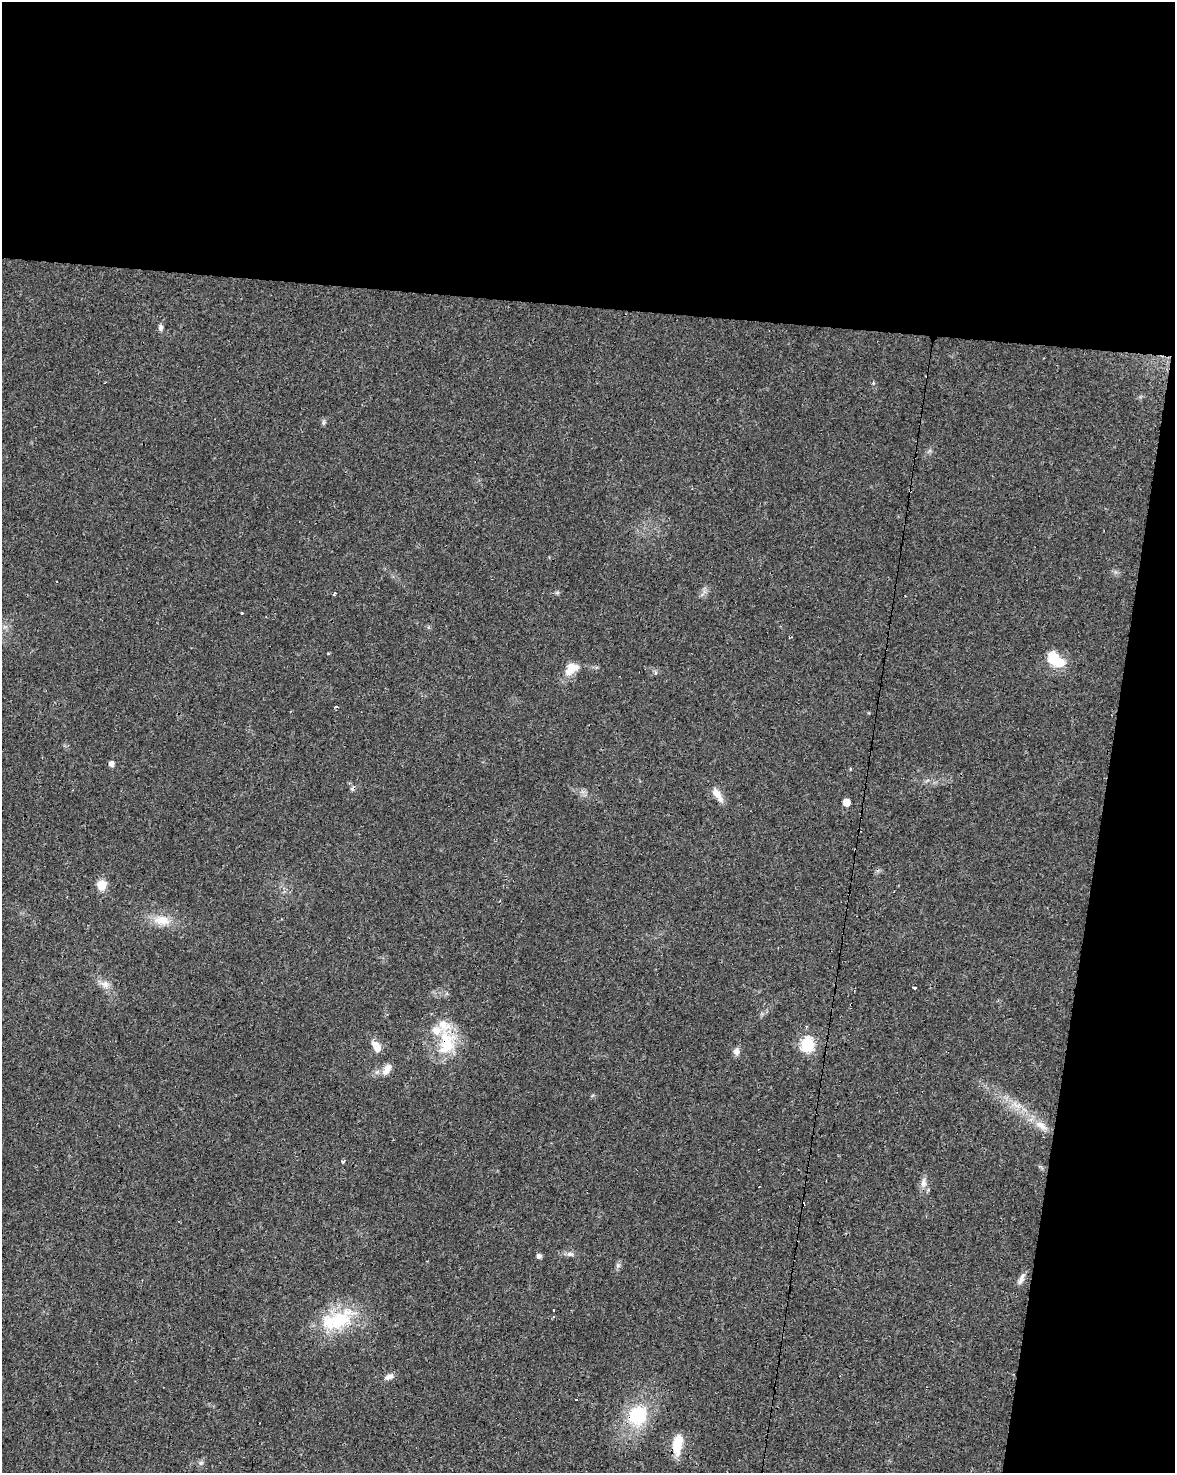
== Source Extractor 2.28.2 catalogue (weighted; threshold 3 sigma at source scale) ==
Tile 4 of 4 x 3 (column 4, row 1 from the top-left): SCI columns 3524-4696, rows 3225-4695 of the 4696 x 4918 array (HDU 1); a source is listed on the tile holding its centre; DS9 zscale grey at full resolution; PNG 1177 x 1475 px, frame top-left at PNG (2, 2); no overlay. Shown black and unused: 27% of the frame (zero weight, under 3 of 4 exposures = <1% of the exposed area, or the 3 px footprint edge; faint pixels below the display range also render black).
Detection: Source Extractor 2.28.2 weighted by HDU 2 'WHT'; one run over the whole footprint, this tile lists its part. Background 0.0248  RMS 0.0034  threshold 0.0151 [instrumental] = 3 sigma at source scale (4.5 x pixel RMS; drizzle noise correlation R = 1.50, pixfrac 1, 0.0396/0.0396 arcsec/px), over >= 5 px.
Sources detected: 47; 8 cosmic-ray / hot-pixel residue — not listed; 3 inside a brighter listed object's ellipse — not listed separately; the other 36 listed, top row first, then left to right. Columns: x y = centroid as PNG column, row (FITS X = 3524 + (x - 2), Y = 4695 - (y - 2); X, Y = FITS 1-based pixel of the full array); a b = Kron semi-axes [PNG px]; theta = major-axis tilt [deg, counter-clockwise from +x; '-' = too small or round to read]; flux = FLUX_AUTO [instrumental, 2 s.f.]
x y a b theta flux
161 328 9 6 90 1
323 422 7 4 89 0.62
334 593 3 3 - 1.1
242 614 3 3 - 1.6
328 653 4 3 - 0.26
1055 659 19 11 -41 11
570 669 18 11 68 4.8
111 764 5 5 - 1.8
850 769 5 3 - 0.29
717 795 21 8 -58 3.2
846 802 5 5 - 4.8
102 885 10 9 - 4.7
162 920 25 13 -7 6.2
105 984 14 9 -36 2.5
914 989 3 3 - 7.3
446 1043 36 22 83 15
807 1044 7 6 - 42
376 1047 13 7 -62 3.8
736 1051 9 7 87 1.5
387 1069 14 8 56 3
1017 1106 14 7 -14 2.7
1041 1125 17 8 -38 3.6
343 1161 3 3 - 2.5
923 1183 14 8 87 2.1
570 1254 11 6 0 1.2
539 1256 5 5 - 1.3
618 1265 7 5 45 0.71
1021 1279 17 6 66 1.8
553 1310 2 2 - 0.24
553 1317 3 3 - 0.49
337 1320 50 23 23 20
389 1377 13 7 20 1.7
576 1400 3 2 - 0.43
638 1415 25 22 65 18
677 1444 22 9 80 7.9
201 1463 6 6 - 0.74
Overlapping masked pixels (flux is a lower limit): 2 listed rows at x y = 446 1043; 638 1415